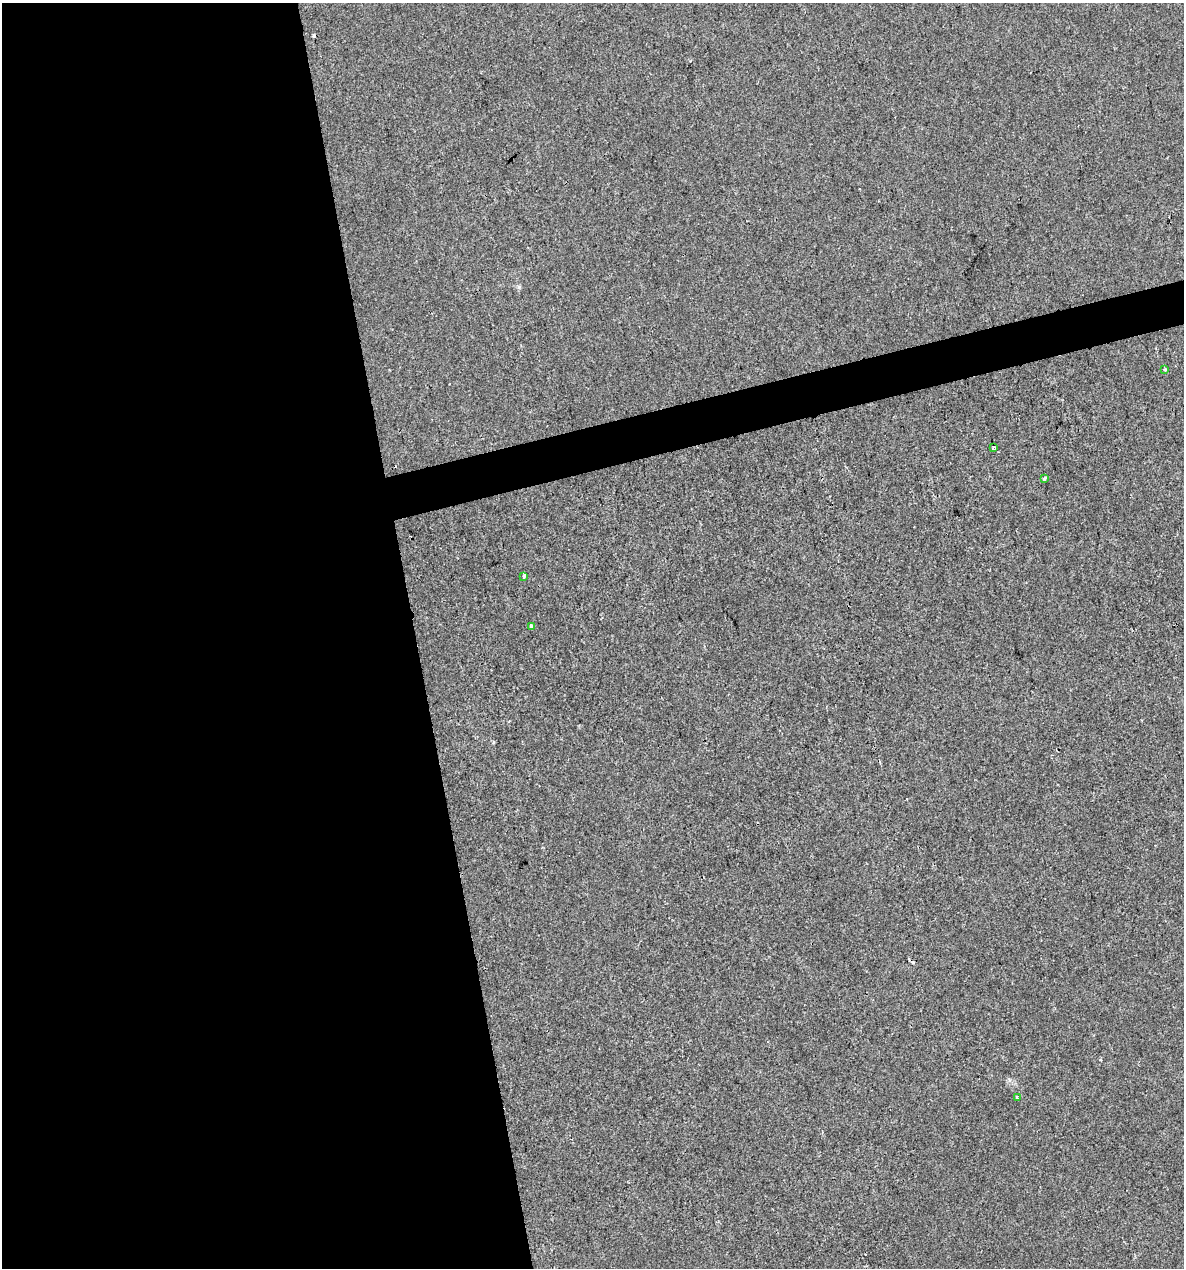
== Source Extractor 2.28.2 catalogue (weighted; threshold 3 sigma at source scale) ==
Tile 9 of 4 x 4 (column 1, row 3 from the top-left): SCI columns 40-1221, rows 1267-2532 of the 4854 x 5064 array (HDU 1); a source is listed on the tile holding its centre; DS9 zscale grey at full resolution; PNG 1186 x 1270 px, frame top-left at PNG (2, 3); each listed source drawn as its Kron ellipse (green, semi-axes under 4 px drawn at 4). Shown black and unused: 37% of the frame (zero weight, under 2 of 3 exposures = <1% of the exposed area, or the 3 px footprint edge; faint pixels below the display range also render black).
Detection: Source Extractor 2.28.2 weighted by HDU 2 'WHT'; one run over the whole footprint, this tile lists its part. Background -3.12e-04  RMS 0.0042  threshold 0.0188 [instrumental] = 3 sigma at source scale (4.5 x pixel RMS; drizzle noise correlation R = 1.50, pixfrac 1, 0.0396/0.0396 arcsec/px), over >= 5 px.
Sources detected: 10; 4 cosmic-ray / hot-pixel residue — neither listed nor drawn; the other 6 listed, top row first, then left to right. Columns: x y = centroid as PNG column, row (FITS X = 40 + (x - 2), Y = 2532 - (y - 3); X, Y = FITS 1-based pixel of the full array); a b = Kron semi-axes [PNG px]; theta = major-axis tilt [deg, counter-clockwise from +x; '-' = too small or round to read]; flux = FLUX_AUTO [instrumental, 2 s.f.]
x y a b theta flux
1165 370 3 3 - 0.93
993 447 4 3 - 0.87
1044 478 4 3 - 2
524 576 4 3 - 1.3
531 626 4 3 - 2.3
1017 1098 4 3 - 0.7